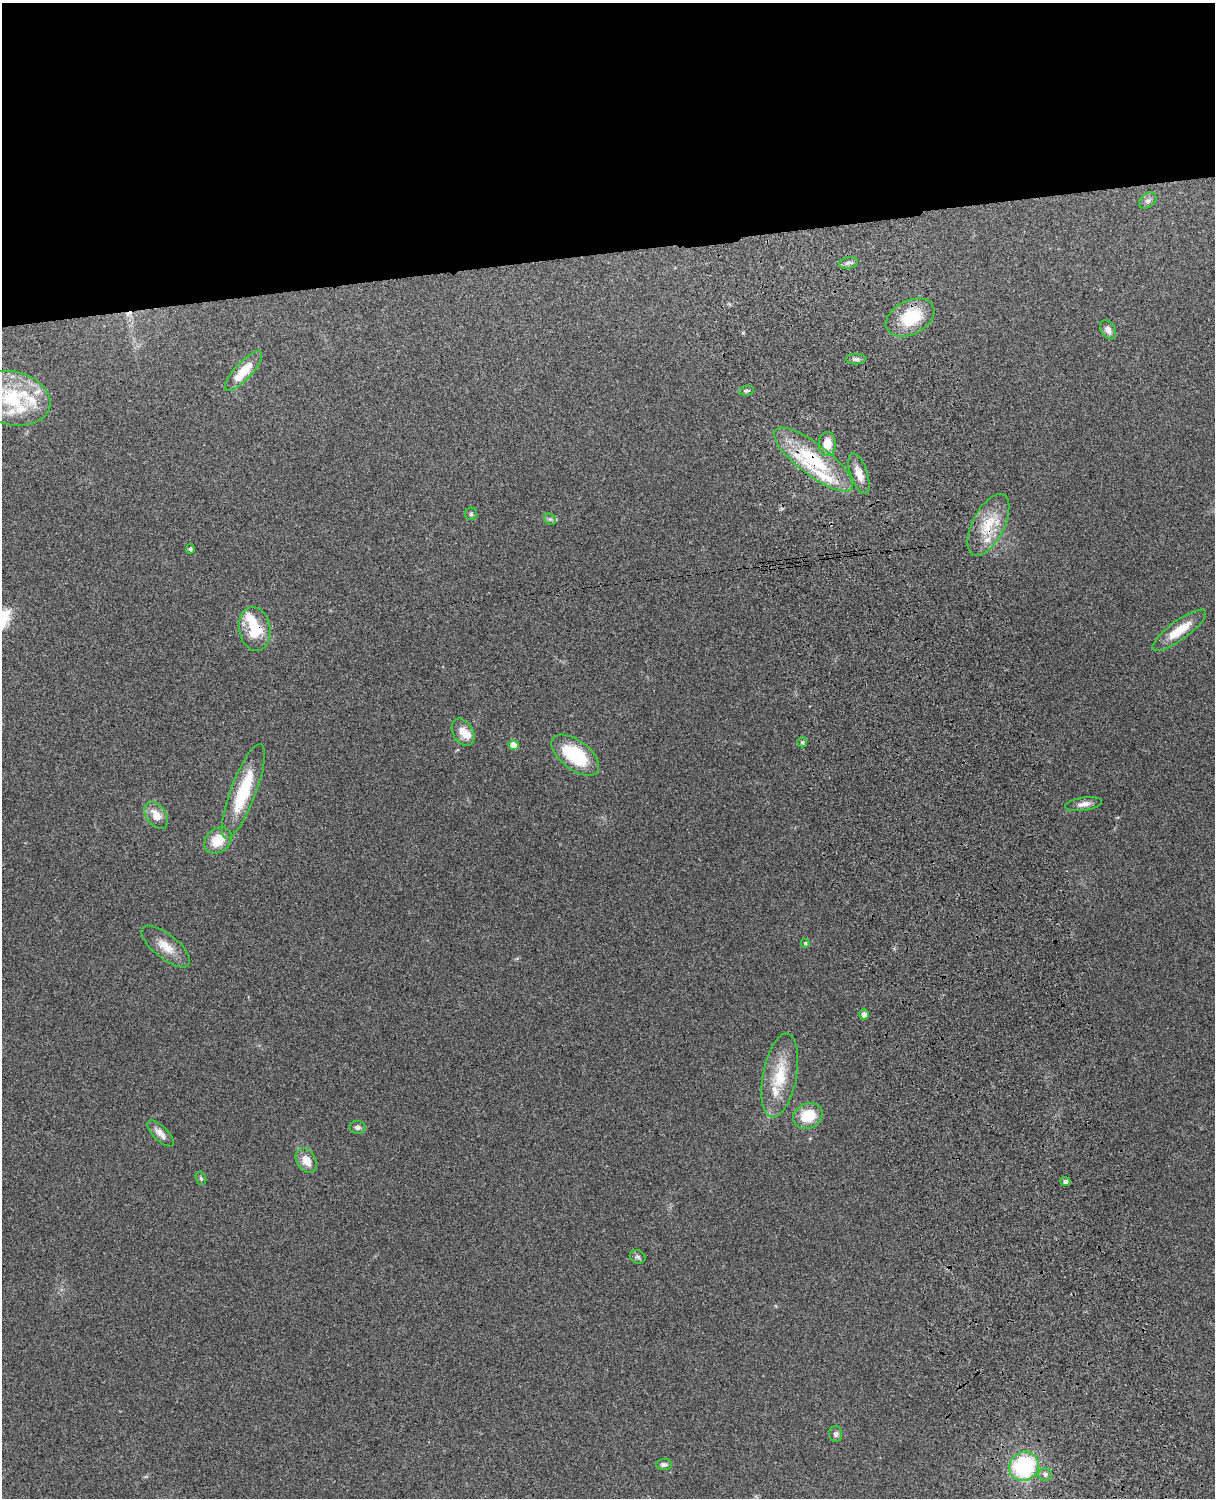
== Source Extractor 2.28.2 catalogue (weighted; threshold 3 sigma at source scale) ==
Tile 2 of 4 x 3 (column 2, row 1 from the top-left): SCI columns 1332-2544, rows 3157-4652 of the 5089 x 4930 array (HDU 1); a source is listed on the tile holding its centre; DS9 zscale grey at full resolution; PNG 1217 x 1500 px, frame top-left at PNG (2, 3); each listed source drawn as its Kron ellipse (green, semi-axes under 4 px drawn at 4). Shown black and unused: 17% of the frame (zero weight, under 3 of 4 exposures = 6% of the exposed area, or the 3 px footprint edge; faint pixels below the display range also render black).
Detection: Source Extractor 2.28.2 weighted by HDU 2 'WHT'; one run over the whole footprint, this tile lists its part. Background 0.221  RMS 0.0084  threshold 0.0377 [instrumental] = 3 sigma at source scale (4.5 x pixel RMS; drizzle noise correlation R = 1.50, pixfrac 1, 0.05/0.05 arcsec/px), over >= 5 px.
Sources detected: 51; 1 inside a brighter object's white glare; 1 cosmic-ray / hot-pixel residue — neither listed nor drawn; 9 inside a brighter listed object's ellipse — not listed separately; the other 40 listed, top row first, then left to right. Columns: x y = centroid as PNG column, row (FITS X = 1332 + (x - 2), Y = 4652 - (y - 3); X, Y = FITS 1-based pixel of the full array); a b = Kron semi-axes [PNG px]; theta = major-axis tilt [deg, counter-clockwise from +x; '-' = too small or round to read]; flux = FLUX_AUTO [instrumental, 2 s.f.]
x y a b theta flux
1148 201 10 7 39 3
848 263 9 6 10 2.8
910 318 26 16 27 35
1108 330 10 7 -56 4.9
856 359 10 5 0 2.7
243 371 26 8 48 21
747 391 7 4 8 1.7
12 398 39 26 -14 60
827 444 12 8 -90 13
813 460 48 15 -37 55
859 474 21 8 -71 9.7
471 514 6 6 - 1.7
550 519 6 5 - 1.7
988 525 34 16 63 27
190 549 5 4 - 1.3
255 629 22 15 -80 30
1179 630 32 9 36 20
463 732 14 10 -60 10
802 742 5 5 - 1.3
513 745 5 5 - 9
575 755 28 14 -37 47
243 791 50 12 69 49
1083 804 19 6 9 5.3
156 815 15 9 -53 11
218 840 15 11 41 19
805 943 4 4 - 1.5
166 946 29 12 -39 13
864 1014 5 4 - 4.6
780 1075 42 17 79 33
808 1116 15 12 26 25
357 1127 8 6 -5 2.7
160 1133 17 7 -45 6
306 1160 13 9 -58 11
201 1178 7 5 -69 1.5
1065 1181 5 4 - 3.2
638 1257 8 6 -31 2.1
836 1434 8 6 -89 2.5
664 1464 8 5 5 2.4
1024 1466 15 14 - 82
1045 1474 7 6 - 2.5
Overlapping masked pixels (flux is a lower limit): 3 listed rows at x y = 813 460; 988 525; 255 629
Isophote crosses this tile's border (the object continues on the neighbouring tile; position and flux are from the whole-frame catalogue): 1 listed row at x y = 12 398